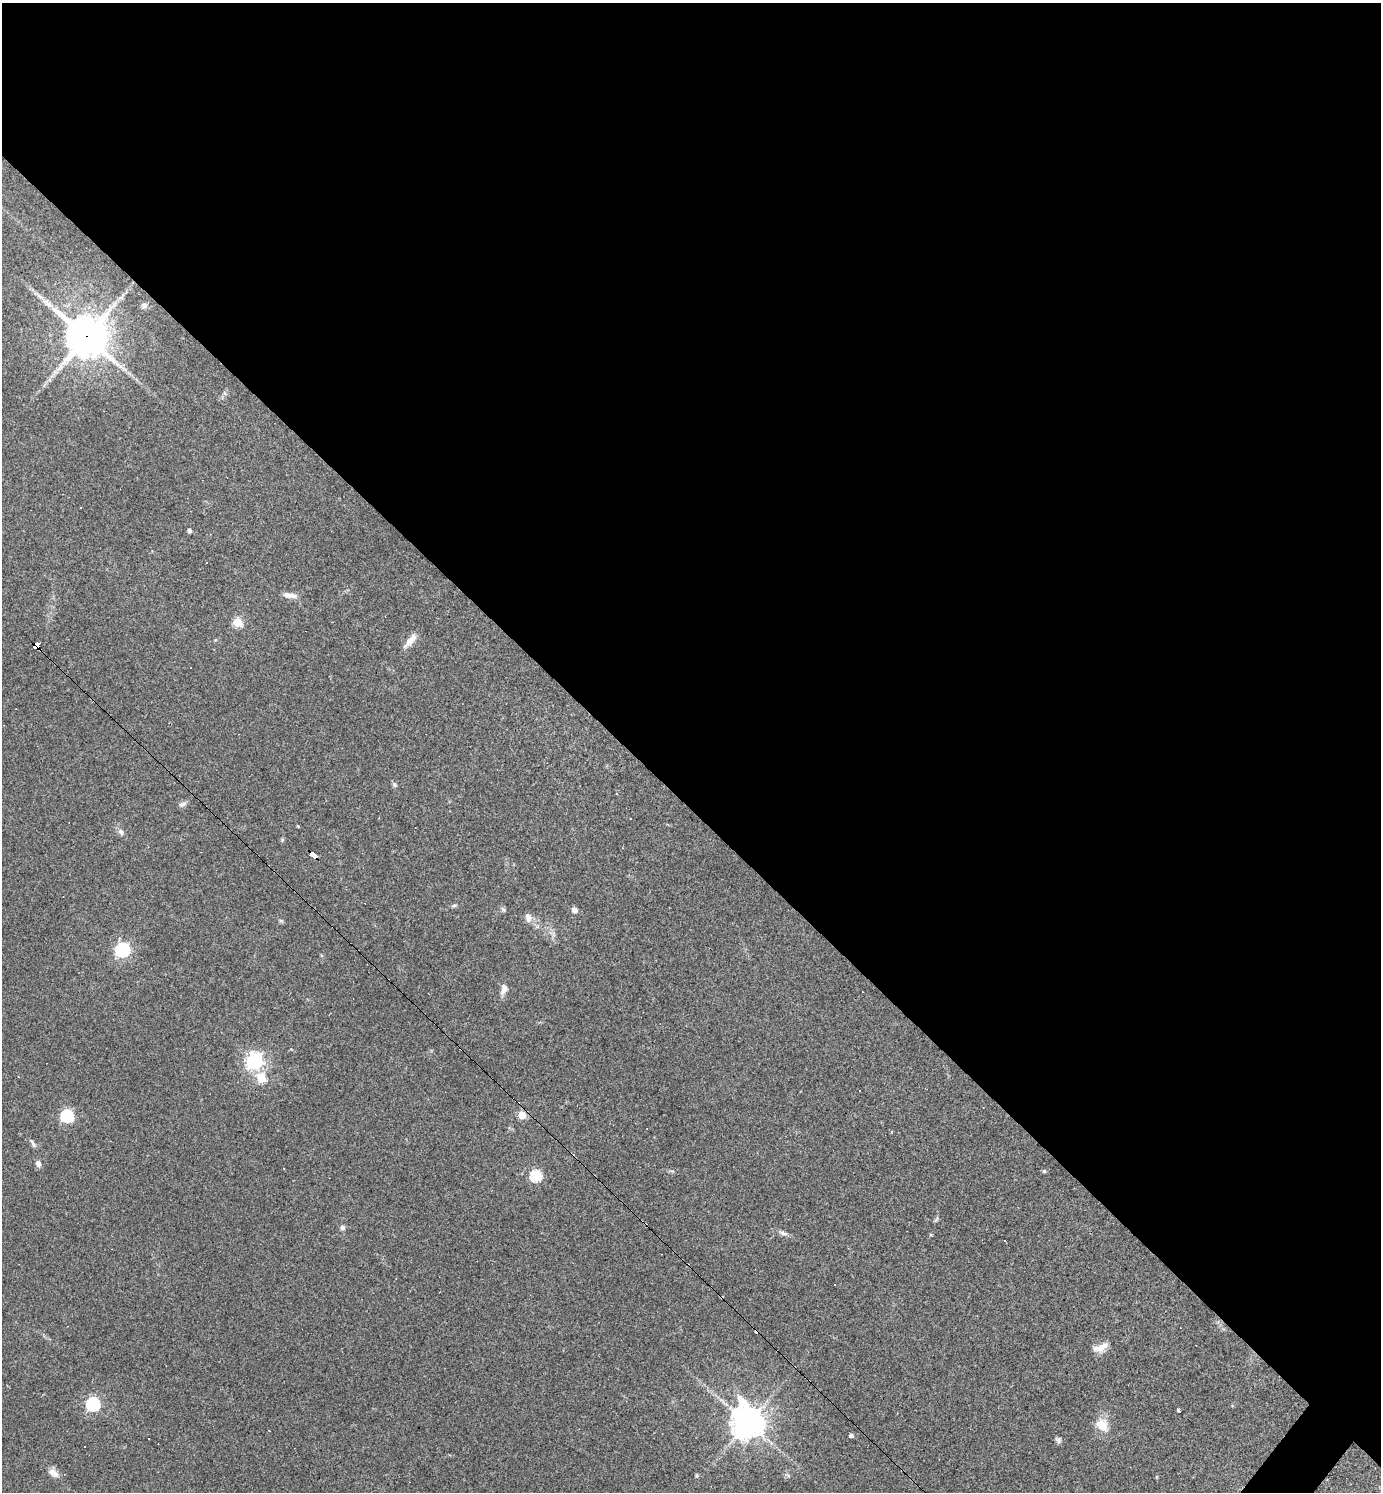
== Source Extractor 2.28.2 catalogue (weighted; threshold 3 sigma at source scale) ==
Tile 3 of 4 x 4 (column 3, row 1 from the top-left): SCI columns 2911-4289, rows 4471-5960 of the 5962 x 5960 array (HDU 1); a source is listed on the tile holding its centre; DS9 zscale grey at full resolution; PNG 1383 x 1494 px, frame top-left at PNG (2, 3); no overlay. Shown black and unused: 55% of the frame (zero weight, under 3 of 4 exposures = <1% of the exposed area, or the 3 px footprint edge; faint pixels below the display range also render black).
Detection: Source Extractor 2.28.2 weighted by HDU 2 'WHT'; one run over the whole footprint, this tile lists its part. Background 0.0419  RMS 0.0048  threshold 0.0218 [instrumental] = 3 sigma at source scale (4.5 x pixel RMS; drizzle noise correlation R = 1.50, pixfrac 1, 0.05/0.05 arcsec/px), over >= 5 px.
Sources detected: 54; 11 cosmic-ray / hot-pixel residue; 1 long thin detection or spike segment (spike, bleed or trail) — not listed; the other 42 listed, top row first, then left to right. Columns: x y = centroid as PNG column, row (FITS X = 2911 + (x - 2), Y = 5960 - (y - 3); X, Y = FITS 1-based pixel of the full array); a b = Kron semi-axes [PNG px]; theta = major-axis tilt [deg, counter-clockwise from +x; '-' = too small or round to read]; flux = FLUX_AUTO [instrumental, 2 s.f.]
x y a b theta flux
144 306 7 6 - 1.3
86 336 14 13 - 1500
224 393 6 4 -70 0.73
189 530 4 4 - 1.4
206 562 3 2 - 0.56
290 595 20 6 -9 3.3
237 622 5 5 - 23
410 641 20 7 50 4.4
36 645 6 4 -37 150
394 785 6 5 - 0.99
182 804 10 6 27 1.5
298 826 4 3 - 0.35
121 832 10 6 -57 1.7
313 855 7 4 -44 73
454 906 8 4 9 0.8
503 910 7 5 -69 0.91
575 910 7 7 - 1.9
528 918 12 9 -70 2.9
281 921 6 4 -19 0.65
122 950 6 6 - 110
504 989 12 8 76 3.2
330 1014 4 2 - 0.34
254 1061 6 6 - 190
261 1078 5 5 - 20
522 1115 5 5 - 15
67 1116 6 6 - 63
34 1145 10 5 -63 1.3
38 1164 8 6 -73 2.1
1044 1171 5 5 - 0.68
536 1176 6 5 - 49
936 1220 9 3 56 0.71
343 1227 7 6 - 1.2
783 1233 12 5 -14 1.7
1100 1348 20 9 21 4.8
93 1404 6 6 - 86
1179 1410 4 3 - 25
748 1423 11 10 - 740
1102 1425 16 13 -55 7.8
851 1435 4 4 - 1.6
1058 1440 8 7 - 1.2
54 1473 14 9 -36 3.4
697 1476 5 4 - 0.58
Overlapping masked pixels (flux is a lower limit): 4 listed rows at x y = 86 336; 36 645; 313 855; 522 1115